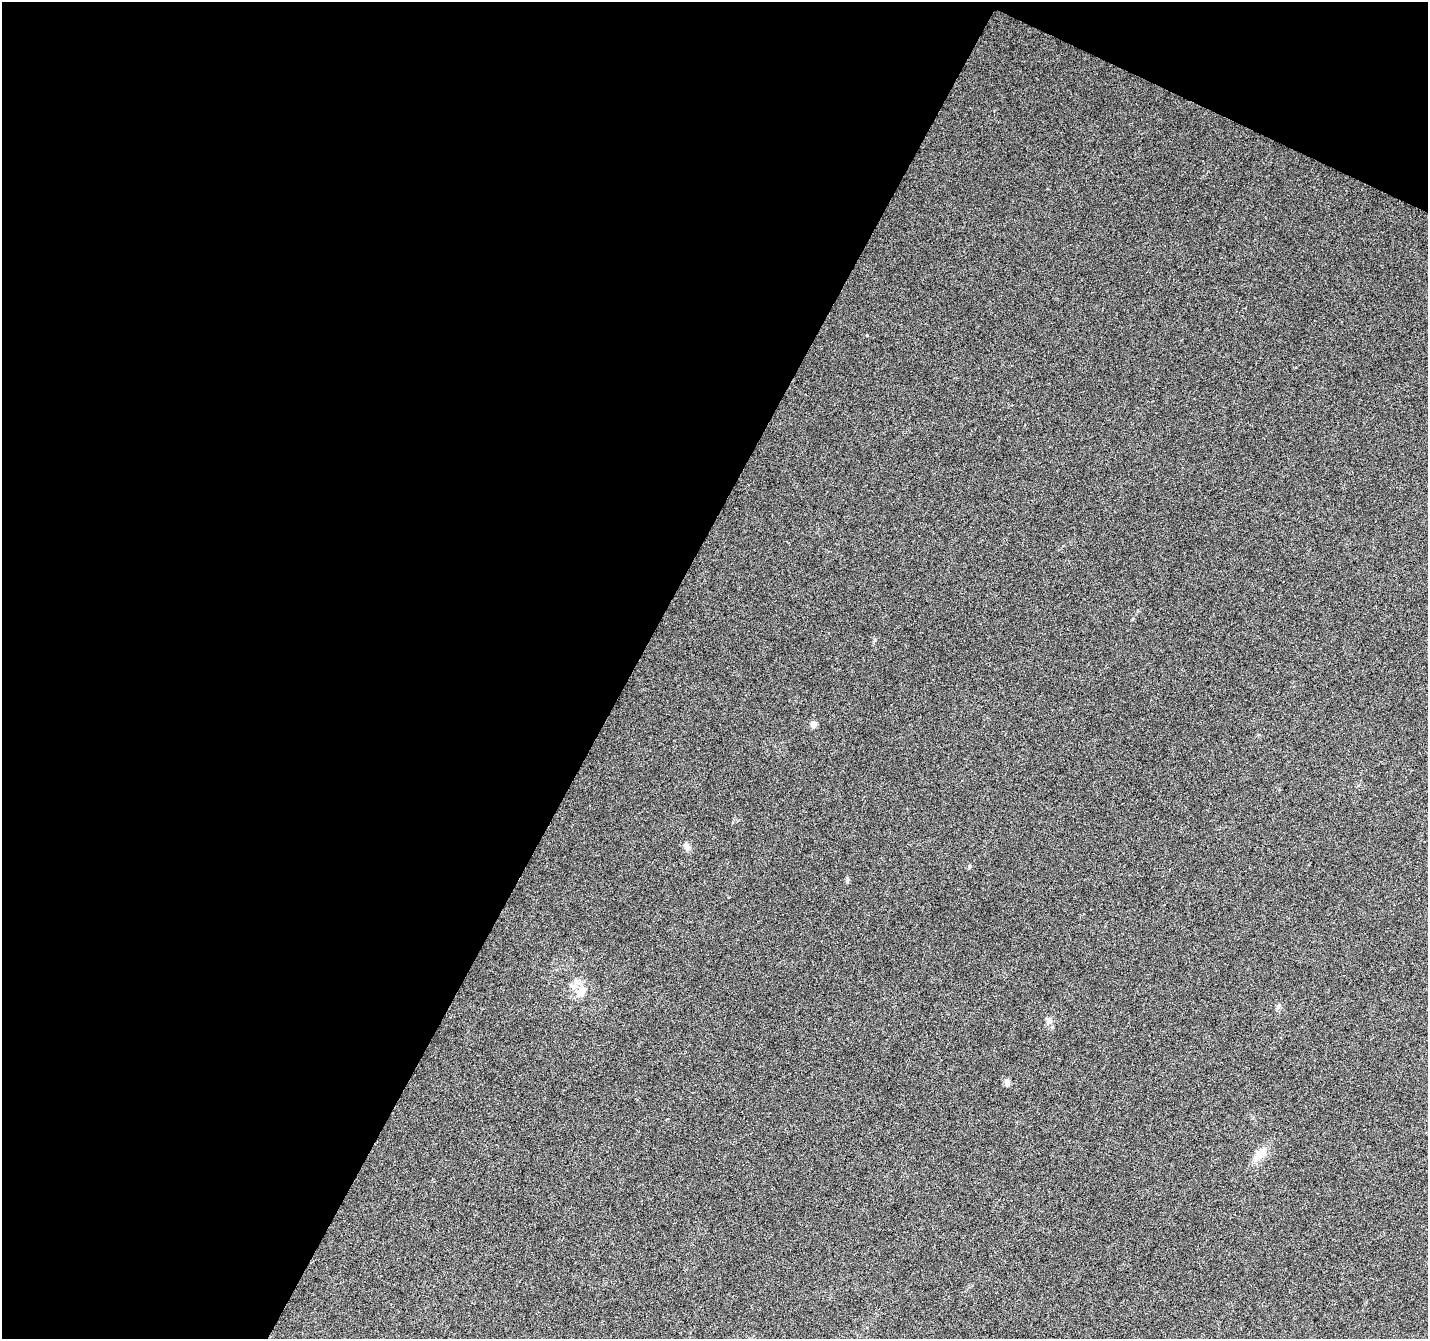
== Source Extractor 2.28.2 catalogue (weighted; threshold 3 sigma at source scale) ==
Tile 1 of 2 x 2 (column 1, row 1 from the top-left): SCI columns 1-1426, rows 1460-2796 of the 2853 x 2901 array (HDU 1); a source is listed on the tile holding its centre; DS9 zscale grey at full resolution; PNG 1430 x 1341 px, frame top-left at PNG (2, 2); no overlay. Shown black and unused: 47% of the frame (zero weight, under 3 of 6 exposures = <1% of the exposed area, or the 3 px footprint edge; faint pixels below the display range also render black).
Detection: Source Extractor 2.28.2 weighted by HDU 2 'WHT'; one run over the whole footprint, this tile lists its part. Background 0.074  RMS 0.0066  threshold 0.027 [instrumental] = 3 sigma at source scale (4.09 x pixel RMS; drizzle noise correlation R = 1.36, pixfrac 0.8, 0.0396/0.0396 arcsec/px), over >= 5 px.
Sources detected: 9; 1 inside a brighter listed object's ellipse — not listed separately; the other 8 listed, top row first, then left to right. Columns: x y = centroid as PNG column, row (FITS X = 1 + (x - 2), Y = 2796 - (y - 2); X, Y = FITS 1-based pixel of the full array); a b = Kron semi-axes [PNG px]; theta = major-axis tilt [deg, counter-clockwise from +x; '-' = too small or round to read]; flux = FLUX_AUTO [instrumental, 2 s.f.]
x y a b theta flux
814 724 5 5 - 5.9
687 847 13 6 -49 2.5
847 881 7 4 89 0.95
581 992 18 10 49 7.5
1278 1006 8 5 54 1.4
1049 1021 9 8 - 2.9
1007 1082 10 6 -87 2.1
1260 1155 16 10 49 8.8